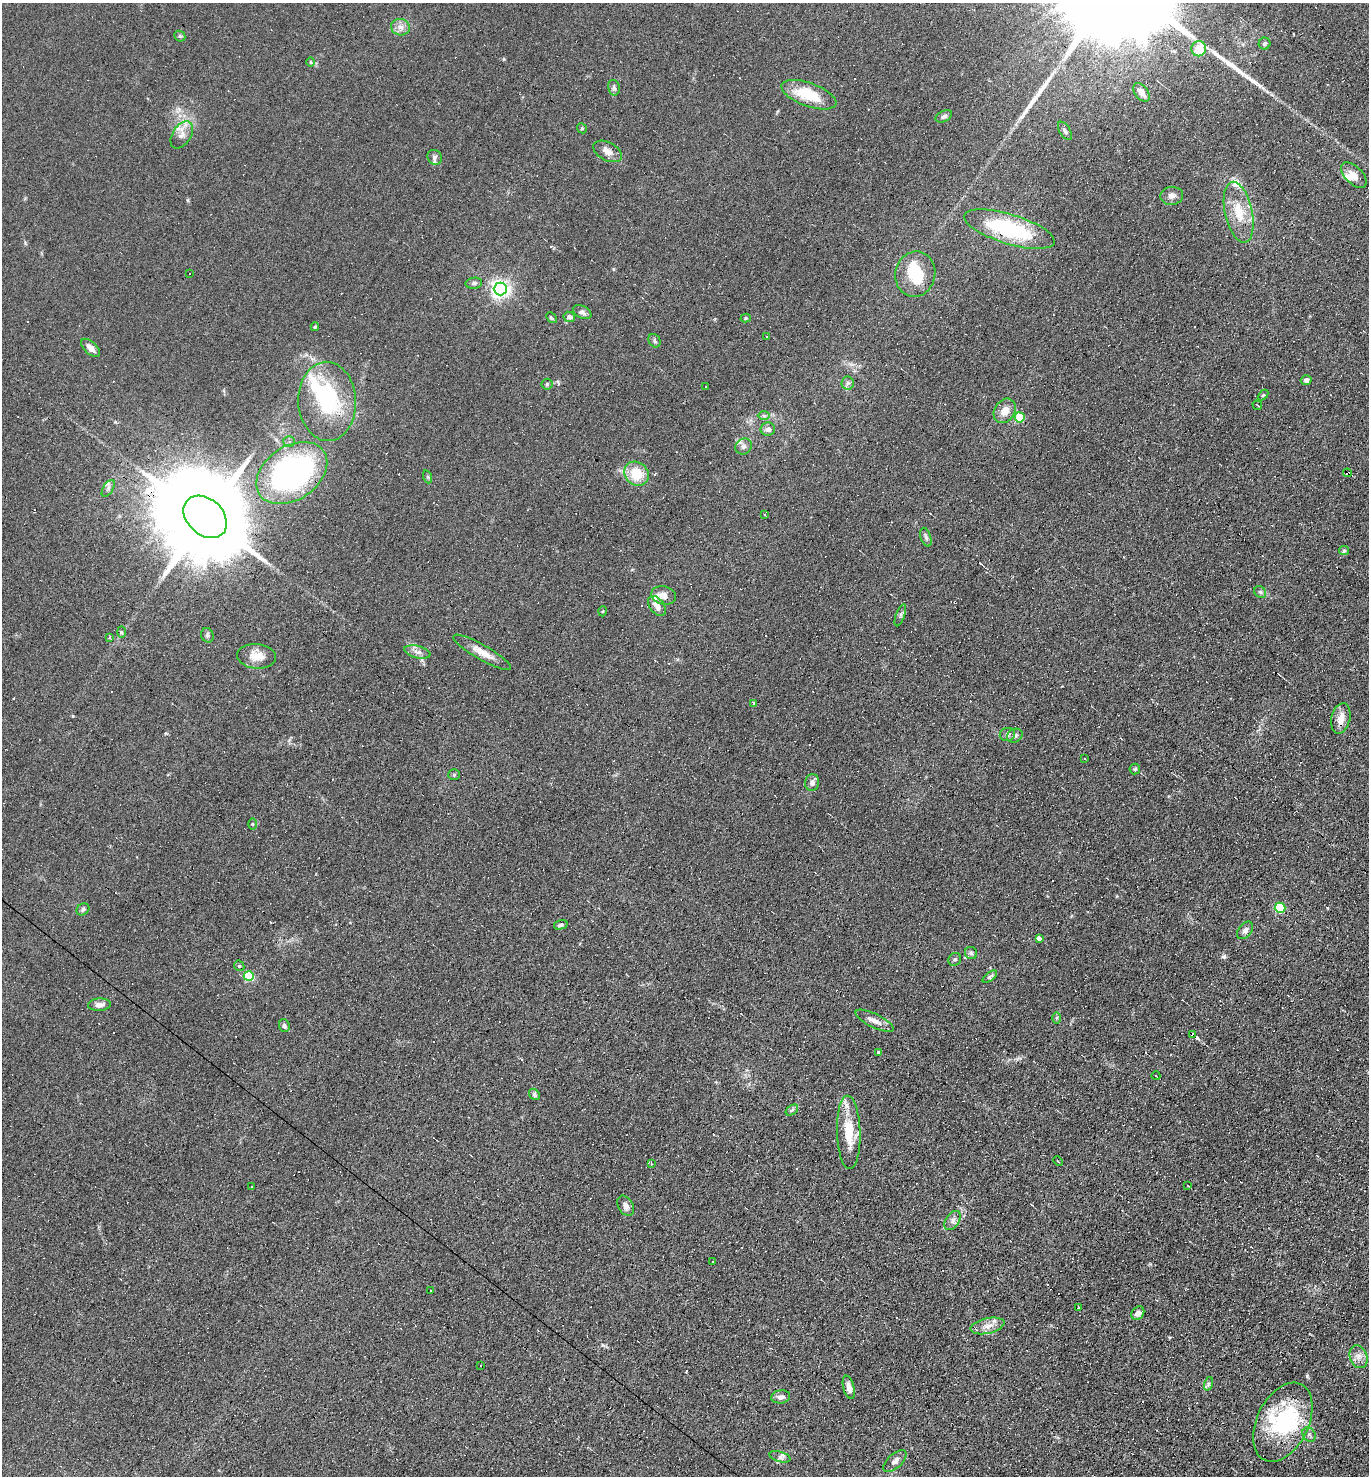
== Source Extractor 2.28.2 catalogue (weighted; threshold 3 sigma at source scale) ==
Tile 6 of 4 x 4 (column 2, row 2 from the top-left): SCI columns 1515-2881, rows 2951-4424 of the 5904 x 5899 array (HDU 1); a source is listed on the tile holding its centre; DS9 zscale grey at full resolution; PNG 1371 x 1478 px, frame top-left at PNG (2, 3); each listed source drawn as its Kron ellipse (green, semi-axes under 4 px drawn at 4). Shown black and unused: <1% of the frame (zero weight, under 4 of 8 exposures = <1% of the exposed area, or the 3 px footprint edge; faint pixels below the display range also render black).
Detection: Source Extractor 2.28.2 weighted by HDU 2 'WHT'; one run over the whole footprint, this tile lists its part. Background 0.0782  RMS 0.0066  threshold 0.0268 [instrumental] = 3 sigma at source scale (4.09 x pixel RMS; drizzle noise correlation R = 1.36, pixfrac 0.8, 0.05/0.05 arcsec/px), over >= 5 px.
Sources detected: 178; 4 inside a brighter object's white glare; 53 cosmic-ray / hot-pixel residue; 2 long thin detections or spike segments (spike, bleed or trail) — neither listed nor drawn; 7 inside a brighter listed object's ellipse — not listed separately; the other 112 listed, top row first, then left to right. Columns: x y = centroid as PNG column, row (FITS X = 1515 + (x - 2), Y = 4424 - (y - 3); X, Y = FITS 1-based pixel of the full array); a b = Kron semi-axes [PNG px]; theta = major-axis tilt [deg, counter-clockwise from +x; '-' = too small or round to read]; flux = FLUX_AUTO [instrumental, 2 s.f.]
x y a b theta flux
401 27 9 8 - 3.4
180 36 6 5 - 0.96
1265 44 6 6 - 1.2
1199 49 7 7 - 15
310 62 5 3 - 0.62
614 88 8 5 -76 1.4
1142 92 10 6 -54 4.4
809 95 29 11 -20 22
944 116 9 5 27 1.7
582 128 5 5 - 0.8
1065 131 10 5 -57 1.7
182 135 15 9 57 5
607 151 15 9 -27 4.7
435 157 8 7 - 2
1354 175 16 8 -44 4.9
1172 196 11 9 7 3
1239 212 31 13 -77 16
1009 229 47 15 -17 53
189 274 3 3 - 1.4
915 274 23 20 78 23
474 283 8 5 9 1.5
500 289 6 6 - 270
582 312 10 6 -27 2.1
569 317 6 5 - 2.1
551 318 6 4 -46 0.9
746 318 5 4 - 0.84
315 327 4 3 - 1
767 336 3 3 - 1.2
654 341 7 5 -58 1.3
91 348 11 6 -43 3.8
1306 380 5 5 - 2.1
848 383 6 6 - 1.5
547 384 5 5 - 0.93
706 387 3 2 - 0.5
1263 395 6 4 44 0.69
327 401 39 29 -87 55
1257 405 5 2 - 0.58
1005 411 13 10 57 6.3
764 416 6 4 0 1.2
1020 417 5 5 - 25
768 429 7 6 - 2.9
289 441 5 5 - 1.2
744 446 8 7 - 2.4
292 473 39 26 34 190
1347 473 4 4 - 13
636 474 13 11 -44 16
428 477 7 4 -71 0.93
108 488 9 5 58 1.6
765 515 3 3 - 1.8
205 517 24 18 -43 13000
926 537 10 5 -71 1.6
1344 550 5 4 - 0.9
1260 592 6 5 - 1.1
664 595 12 9 -15 5
657 606 11 7 -53 4.2
603 611 5 3 - 0.56
900 615 11 4 70 1.5
121 632 6 4 -89 0.98
207 635 7 6 - 1.4
109 638 3 3 - 1.1
417 652 13 6 -14 3.1
482 652 33 7 -30 8
257 656 19 12 -5 8.5
754 703 3 2 - 8.4
1341 718 15 9 77 6.2
1007 734 8 6 7 1.6
1015 736 8 6 28 1.9
1084 759 3 2 - 0.52
1135 769 5 5 - 0.92
454 775 5 5 - 0.8
812 783 8 7 - 2.7
252 824 6 4 -89 0.66
1280 908 5 5 - 36
83 909 7 5 39 1.3
561 925 7 4 16 1.4
1245 930 10 6 51 2.4
1039 939 4 3 - 31
971 953 6 6 - 1.3
955 959 7 6 - 1.2
239 966 5 5 - 0.86
249 976 5 5 - 36
990 977 8 4 38 1.1
99 1005 11 6 4 3.4
1056 1018 6 4 89 0.75
874 1021 21 7 -26 4.6
284 1025 6 5 - 1.6
1193 1035 4 3 - 37
878 1052 4 4 - 1.2
1156 1076 4 2 - 0.51
534 1094 6 5 - 1.3
792 1110 7 4 34 1.1
849 1132 37 12 -88 17
1058 1161 5 3 - 0.62
651 1163 4 2 - 0.58
252 1186 3 2 - 0.63
1188 1186 3 2 - 0.41
626 1206 11 7 -59 3
953 1221 11 6 56 2.7
713 1261 2 2 - 0.52
431 1291 2 2 - 0.42
1079 1308 3 2 - 1.5
1138 1313 7 6 - 3
987 1326 17 7 13 4.9
1359 1357 12 8 -71 3.8
481 1365 3 2 - 0.5
1208 1384 7 4 72 1.1
849 1387 12 5 -75 3.8
781 1397 9 6 8 2.8
1283 1422 42 26 64 54
1309 1434 8 6 -58 1.6
780 1457 11 5 -16 2.1
895 1461 14 7 42 3.1
Overlapping masked pixels (flux is a lower limit): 4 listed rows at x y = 1009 229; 1347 473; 205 517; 1193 1035
Unlisted compact peaks at least as high as the median listed source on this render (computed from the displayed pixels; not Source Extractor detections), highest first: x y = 1224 957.